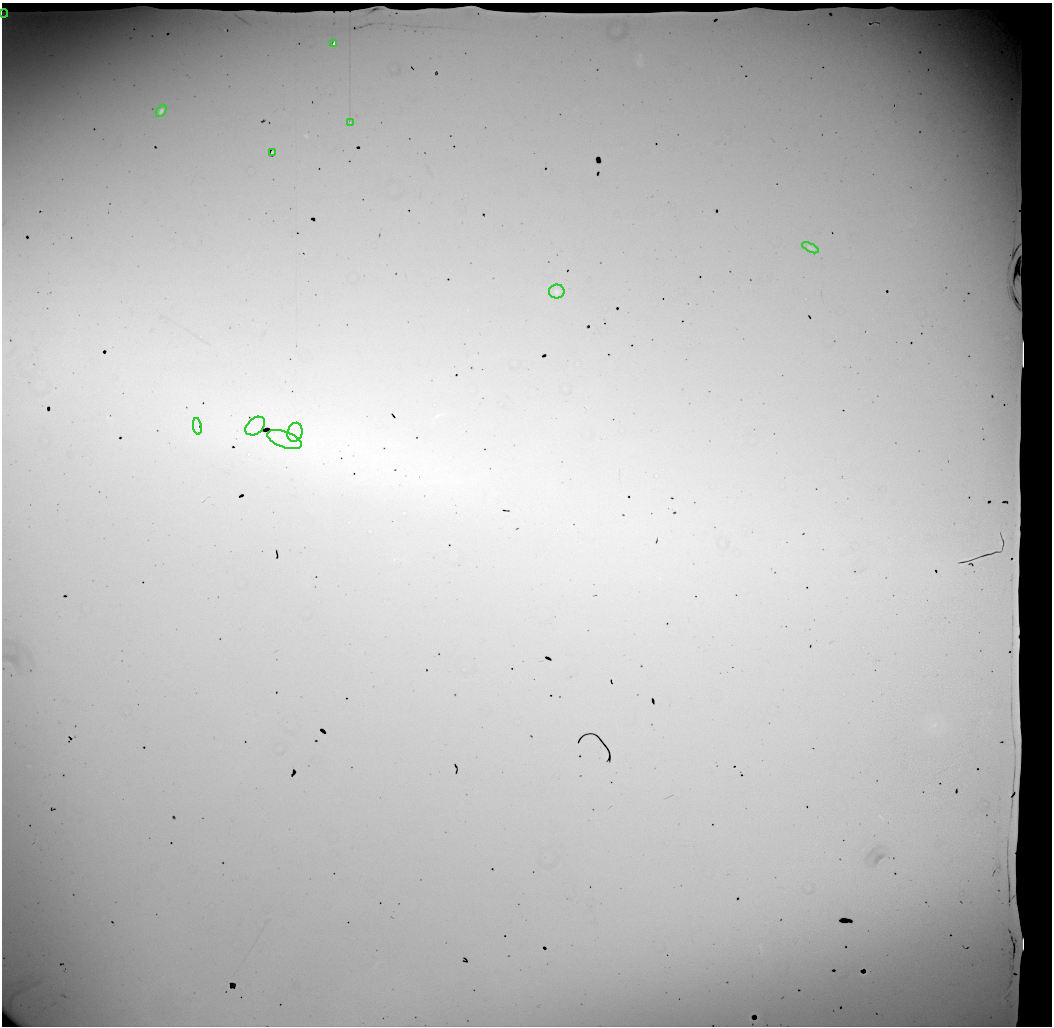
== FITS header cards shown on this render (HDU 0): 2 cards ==
NAXIS1  =                 1050 / length of data axis 1
NAXIS2  =                 1024 / length of data axis 2

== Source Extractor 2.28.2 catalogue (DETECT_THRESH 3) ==
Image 1050 x 1024 px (HDU 0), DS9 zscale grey, 1 PNG px = 1 image px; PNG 1054 x 1028 px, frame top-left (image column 1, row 1024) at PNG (2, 3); each listed source drawn as its Kron ellipse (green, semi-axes under 4 px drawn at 4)
Background 19800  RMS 120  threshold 350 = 3 sigma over >= 5 px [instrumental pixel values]
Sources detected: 14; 3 with non-positive FLUX_AUTO (blend fragments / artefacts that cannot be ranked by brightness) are neither listed nor drawn; the other 11 listed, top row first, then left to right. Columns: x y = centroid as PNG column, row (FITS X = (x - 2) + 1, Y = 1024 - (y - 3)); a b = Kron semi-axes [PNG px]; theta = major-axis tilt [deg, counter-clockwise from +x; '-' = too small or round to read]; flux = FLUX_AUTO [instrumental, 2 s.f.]
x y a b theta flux
4 13 4 2 - 8800
334 44 3 3 - 27000
161 111 7 4 57 28000
350 122 2 2 - 4000
273 152 3 2 - 9000
810 248 9 3 -27 11000
557 291 8 7 - 19000
197 426 8 3 -81 15000
255 426 11 7 41 83000
295 432 10 7 75 66000
285 439 18 8 -20 130000
At the frame edge (FLAGS 8, measured only in part): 1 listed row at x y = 4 13
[3 non-positive-flux detections neither listed nor drawn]